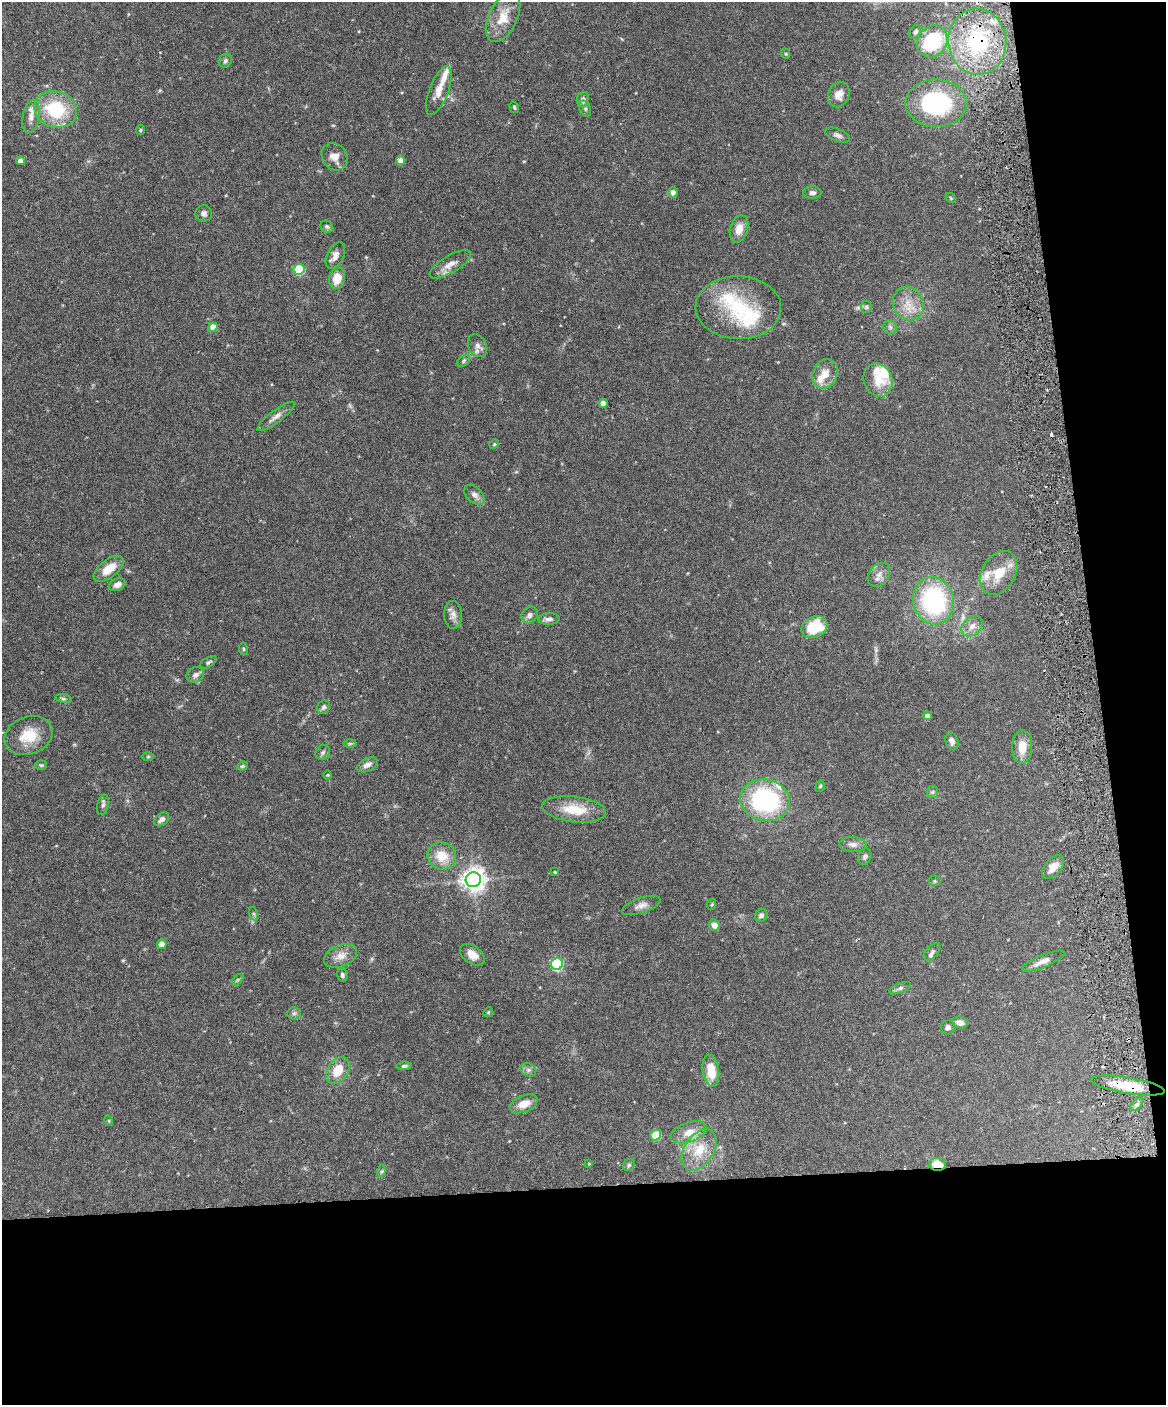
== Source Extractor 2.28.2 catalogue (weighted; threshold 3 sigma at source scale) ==
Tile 12 of 4 x 3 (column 4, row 3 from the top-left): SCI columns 3493-4656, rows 134-1536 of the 4656 x 4583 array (HDU 1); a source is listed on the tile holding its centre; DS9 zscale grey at full resolution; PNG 1168 x 1407 px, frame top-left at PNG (2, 2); each listed source drawn as its Kron ellipse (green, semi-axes under 4 px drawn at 4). Shown black and unused: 21% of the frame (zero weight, under 3 of 6 exposures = <1% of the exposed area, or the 3 px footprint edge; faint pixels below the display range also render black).
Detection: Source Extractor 2.28.2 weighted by HDU 2 'WHT'; one run over the whole footprint, this tile lists its part. Background 0.243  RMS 0.0049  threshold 0.02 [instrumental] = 3 sigma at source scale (4.09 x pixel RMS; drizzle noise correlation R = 1.36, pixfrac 0.8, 0.05/0.05 arcsec/px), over >= 5 px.
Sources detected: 125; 1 too faint to see at this stretch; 1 inside a brighter object's white glare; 1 cosmic-ray / hot-pixel residue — neither listed nor drawn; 8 inside a brighter listed object's ellipse — not listed separately; the other 114 listed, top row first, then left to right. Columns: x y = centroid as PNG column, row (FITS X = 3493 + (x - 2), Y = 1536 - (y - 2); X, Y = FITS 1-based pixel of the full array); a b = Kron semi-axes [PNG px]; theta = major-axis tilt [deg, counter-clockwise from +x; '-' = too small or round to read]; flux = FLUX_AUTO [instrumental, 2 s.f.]
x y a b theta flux
503 17 27 14 65 9.3
915 32 8 5 53 1.2
932 41 17 14 55 38
977 42 33 29 -84 44
786 54 5 3 - 0.45
225 61 7 6 - 1
439 91 26 9 69 5.6
839 95 13 10 67 3.9
583 100 8 6 85 1.6
936 103 31 23 0 51
514 107 6 4 -74 0.61
585 108 8 5 -63 0.96
56 109 22 18 -19 27
31 116 17 8 78 4.1
140 130 5 4 - 0.56
837 135 13 6 -22 1.6
335 157 14 12 -54 4.4
400 160 5 4 - 3
20 161 4 4 - 3.1
673 192 5 5 - 3.5
812 193 9 6 -1 1.4
951 198 6 3 -45 0.49
204 214 8 8 - 1.7
327 227 6 5 - 0.97
739 229 14 9 75 4.8
335 256 14 8 64 3.2
450 264 23 8 31 4.3
299 269 5 5 - 31
337 278 11 8 79 7.2
908 304 17 15 -59 7.6
866 307 6 5 - 0.85
738 308 43 31 -2 28
213 327 4 4 - 5.7
890 327 7 6 - 1.3
477 346 12 9 -64 2.5
463 361 7 5 43 0.83
825 374 15 12 66 5.6
878 380 17 14 -66 8.3
603 403 4 4 - 3
276 416 23 6 37 2.8
494 444 5 4 - 0.51
474 495 12 7 -43 2.2
109 569 18 9 38 7.2
999 573 23 17 60 11
879 575 13 10 50 3.2
117 585 8 6 25 2.4
934 601 24 20 -76 59
453 615 14 9 -88 2.8
530 615 9 7 46 2
549 619 10 6 3 1.9
972 626 12 8 44 3.3
814 627 14 10 28 18
243 649 6 3 -82 0.51
208 662 9 5 28 0.93
195 675 9 7 28 1.9
63 699 8 4 -9 0.84
324 707 7 6 - 1.2
927 716 4 4 - 2.5
29 735 25 18 20 11
952 741 8 6 -69 2.4
350 744 6 4 2 0.65
1022 747 17 10 88 7
323 752 8 6 48 1.2
148 757 6 4 1 0.52
41 765 6 5 - 0.61
367 765 11 6 28 2.5
242 766 6 4 22 0.63
328 775 5 3 - 0.39
820 786 6 4 71 0.68
932 792 6 6 - 0.87
765 800 25 20 -13 62
103 805 10 5 79 1.4
574 809 32 12 -7 12
162 819 8 6 40 1.6
853 844 13 7 -2 2.3
442 856 14 13 - 9
865 857 8 6 68 1.3
1053 867 14 8 49 4.6
555 872 3 3 - 0.34
473 880 8 7 - 370
935 881 6 5 - 0.67
712 904 6 3 72 0.43
641 905 20 7 19 2.9
254 914 7 4 -71 0.67
761 915 6 6 - 1.4
714 925 6 5 - 2.8
162 944 5 4 - 4.9
932 952 10 6 47 1.6
472 955 14 8 -35 4.6
341 956 17 10 23 4.4
1043 961 23 6 23 3.3
557 964 6 6 - 62
342 975 7 5 -77 1
238 980 7 4 45 0.7
900 988 11 5 21 1.1
488 1012 5 4 - 0.53
294 1013 6 6 - 1.1
960 1022 8 5 -14 2.7
948 1027 7 6 - 1.4
404 1066 7 4 5 0.84
528 1070 8 6 -22 1.4
338 1071 15 10 57 8.4
711 1071 16 8 -82 8.8
1128 1085 37 8 -9 12
524 1104 14 8 21 5.7
1137 1104 8 4 45 1.2
109 1121 5 3 - 0.39
689 1132 18 10 20 5.9
656 1135 5 5 - 22
699 1150 23 14 56 11
589 1164 4 3 - 0.32
937 1164 8 6 -8 6.8
629 1165 6 5 - 0.84
382 1171 6 4 70 0.69
Overlapping masked pixels (flux is a lower limit): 3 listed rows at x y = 977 42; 1128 1085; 937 1164